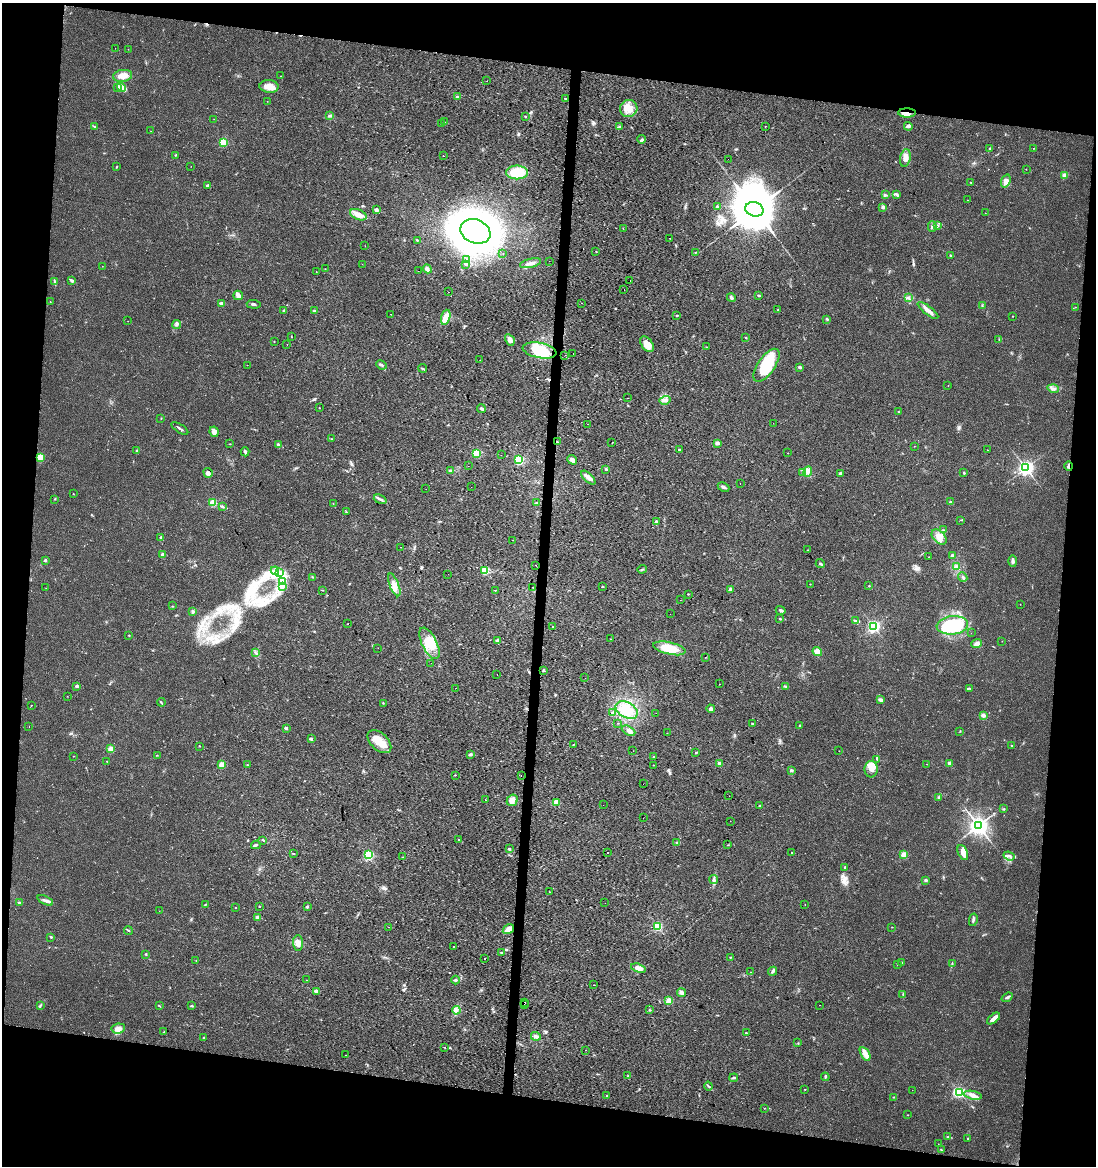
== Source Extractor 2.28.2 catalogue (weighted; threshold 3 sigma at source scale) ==
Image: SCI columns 286-4660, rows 1-4653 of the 4889 x 4662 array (HDU 1 of 3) = the unmasked area's bounding box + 8 px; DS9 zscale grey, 4 x 4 block average (1 PNG px = mean of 4 x 4 image px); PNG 1098 x 1168 px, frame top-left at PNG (2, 3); each listed source drawn as its Kron ellipse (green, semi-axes under 4 px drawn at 4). Shown black and unused: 18% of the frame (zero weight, under 2 of 3 exposures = <1% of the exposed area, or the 3 px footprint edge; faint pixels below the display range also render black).
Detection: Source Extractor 2.28.2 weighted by HDU 2 'WHT'. Background 0.0254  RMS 0.0053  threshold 0.0239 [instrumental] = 3 sigma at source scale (4.5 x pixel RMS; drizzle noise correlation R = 1.50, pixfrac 1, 0.0396/0.0396 arcsec/px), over >= 5 px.
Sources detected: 421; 3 too faint to see at this stretch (4 x 4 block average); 4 inside a brighter object's white glare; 14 cosmic-ray / hot-pixel residue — neither listed nor drawn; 6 coinciding with a brighter row at this scale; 15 inside a brighter listed object's ellipse — not listed separately; the other 379 listed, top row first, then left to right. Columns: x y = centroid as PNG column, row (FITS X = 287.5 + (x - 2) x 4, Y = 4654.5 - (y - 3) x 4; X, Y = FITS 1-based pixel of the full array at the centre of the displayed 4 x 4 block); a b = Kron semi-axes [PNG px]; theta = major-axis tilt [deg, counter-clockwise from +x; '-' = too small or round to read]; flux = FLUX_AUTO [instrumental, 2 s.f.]
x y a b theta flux
115 48 2 2 - 0.6
128 49 2 2 - 0.9
123 76 9 6 8 27
281 76 2 2 - 0.99
487 81 2 2 - 1.6
269 86 10 6 -3 25
117 88 3 2 - 3.9
121 88 5 4 - 11
458 97 3 2 - 4.9
565 98 2 2 - 3.7
267 101 2 2 - 0.54
629 108 9 8 - 36
907 113 8 4 0 21
330 115 4 2 - 4.6
526 116 2 2 - 1.5
214 119 2 2 - 0.84
444 122 2 2 - 1.2
442 123 2 2 - 2.9
94 126 3 2 - 2.1
765 126 2 2 - 1.8
908 126 4 3 - 5.8
619 127 3 2 - 2.1
151 131 2 2 - 1.5
641 139 4 3 - 5
223 143 2 2 - 170
990 148 2 2 - 1.7
1033 148 2 2 - 0.97
175 155 2 2 - 1.4
443 156 2 2 - 4.7
905 158 9 5 79 20
728 159 2 2 - 0.73
191 166 2 2 - 0.96
116 167 3 2 - 2.2
1026 169 2 2 - 1
517 172 11 7 0 97
1065 175 2 2 - 48
1006 181 7 4 69 18
971 182 2 2 - 2.5
208 185 4 2 - 7.4
897 194 4 3 - 5.2
885 195 2 2 - 2.6
968 200 2 2 - 1.1
717 206 2 2 - 4.5
883 207 3 2 - 7.2
754 209 9 7 -16 24000
376 210 3 2 - 9.5
985 213 2 2 - 0.69
358 215 9 5 -22 27
932 226 5 3 - 5.8
937 226 2 2 - 14
623 229 2 2 - 1.4
475 231 15 11 -22 2000
670 238 2 2 - 4.3
417 240 3 2 - 1.6
365 246 2 2 - 0.76
596 251 2 2 - 1.1
696 252 2 2 - 1.6
503 253 2 2 - 2.6
950 255 2 2 - 2.1
467 259 2 2 - 2.8
549 261 2 2 - 2.1
530 263 11 3 13 15
362 264 2 2 - 1.7
466 264 2 2 - 9
102 266 2 2 - 0.72
325 269 2 2 - 0.7
427 269 4 3 - 12
418 271 2 2 - 3
316 272 2 2 - 2
54 281 4 2 - 3.7
72 281 4 3 - 5.7
630 281 2 2 - 5.8
624 290 2 2 - 0.98
448 292 2 2 - 7.4
238 295 5 5 - 13
759 295 3 2 - 3.4
731 297 4 3 - 5.3
908 298 2 2 - 2.8
50 302 2 2 - 1.4
221 303 3 2 - 7.6
582 303 2 2 - 1.6
254 304 7 2 -5 5.6
982 306 3 2 - 2.9
1075 307 2 2 - 0.82
778 310 2 2 - 9
928 310 12 3 -38 22
284 311 4 2 - 3.1
314 311 2 2 - 13
391 314 2 2 - 0.76
677 315 2 2 - 4.1
1013 316 2 2 - 1.2
446 317 8 4 71 48
827 319 3 2 - 2.8
128 321 2 2 - 1
177 325 4 3 - 6.4
291 336 2 2 - 1.2
746 338 2 2 - 1.8
999 339 2 2 - 1.2
510 340 6 4 -58 14
274 342 2 2 - 0.88
287 344 2 2 - 0.7
647 344 9 5 -53 30
707 347 2 2 - 1.9
539 350 17 7 -11 110
573 353 2 2 - 5
565 355 2 2 - 0.47
480 360 2 2 - 1.6
247 365 2 2 - 0.98
381 365 5 3 - 5.9
767 365 19 8 55 150
800 367 2 2 - 21
422 368 4 2 - 3.3
948 386 2 2 - 0.57
1053 389 6 3 -19 8.7
627 398 2 2 - 1.4
665 400 5 3 - 7.6
319 408 2 2 - 1.5
481 408 4 2 - 5.1
898 412 2 2 - 1.7
161 418 2 2 - 1.2
773 423 2 2 - 0.8
588 424 2 2 - 9.8
180 428 9 2 -33 6.2
214 432 5 4 - 16
331 439 2 2 - 1.8
557 442 2 2 - 1.8
612 443 2 2 - 0.88
717 443 2 2 - 35
230 444 2 2 - 1
278 445 3 2 - 3.6
914 446 2 2 - 0.77
679 450 2 2 - 7.7
988 450 2 2 - 1
137 451 3 2 - 2.5
245 452 4 2 - 5.6
476 453 2 2 - 240
788 453 2 2 - 1.3
501 455 2 2 - 1.4
40 457 2 2 - 33
519 460 2 2 - 360
572 460 5 3 - 13
468 466 2 2 - 0.76
1069 466 5 2 - 3.9
1026 468 3 3 - 1100
606 469 2 2 - 2.7
450 471 2 2 - 18
808 471 5 3 - 10
803 472 2 2 - 1.1
208 473 5 3 - 8.5
841 473 2 2 - 24
964 473 2 2 - 3.3
588 478 9 3 -44 22
740 484 2 2 - 2.3
471 487 2 2 - 1.5
723 487 6 2 -24 9
426 489 2 2 - 0.57
73 494 2 2 - 1.2
55 499 2 2 - 1.4
380 499 6 2 -23 7.5
213 502 2 2 - 140
950 502 2 2 - 3.7
333 503 2 2 - 0.83
536 503 3 2 - 1.9
222 507 3 2 - 4.4
346 512 2 2 - 1.5
961 520 2 2 - 1.4
656 521 2 2 - 18
943 530 2 2 - 1
161 537 2 2 - 3.9
939 537 9 6 -46 24
512 540 2 2 - 1.4
400 547 2 2 - 0.81
807 550 2 2 - 1.2
163 555 2 2 - 31
952 555 2 2 - 12
929 557 2 2 - 1.1
45 560 2 2 - 14
1013 561 6 3 -88 8.2
820 564 5 2 - 4.2
535 565 2 2 - 0.75
956 567 3 3 - 5.6
642 569 4 2 - 3.8
275 571 4 3 - 9
485 571 2 2 - 220
279 572 3 2 - 5.7
448 574 2 2 - 0.32
313 577 2 2 - 1.5
963 577 5 3 - 6.8
282 582 4 3 - 17
810 584 2 2 - 1.2
394 585 12 4 -68 22
602 586 3 2 - 1.4
869 586 2 2 - 1.7
282 587 3 2 - 4.4
533 587 2 2 - 0.96
46 588 2 2 - 0.55
730 589 2 2 - 26
323 590 3 2 - 1.5
495 590 2 2 - 0.97
688 594 2 2 - 2
680 600 2 2 - 0.77
1020 604 2 2 - 0.77
172 606 2 2 - 1.1
781 610 5 2 - 6.4
193 612 4 3 - 5
670 614 2 2 - 0.73
780 619 2 2 - 1.7
855 621 3 2 - 5.9
348 624 2 2 - 2.2
952 625 16 9 6 190
552 626 2 2 - 11
874 626 2 2 - 620
971 633 2 2 - 0.71
129 635 2 2 - 1.3
610 639 2 2 - 1.1
498 641 2 2 - 29
1002 641 2 2 - 0.81
429 643 17 7 -64 69
977 644 5 4 - 12
378 648 2 2 - 0.52
669 648 16 6 -13 80
817 652 5 4 - 17
255 653 2 2 - 1.1
705 657 2 2 - 0.73
431 663 2 2 - 0.44
543 671 3 2 - 2.8
497 674 2 2 - 2
585 678 2 2 - 1.5
719 684 2 2 - 2
77 686 2 2 - 8.2
785 686 3 2 - 2.9
456 688 2 2 - 1.2
970 689 2 2 - 1.1
67 696 2 2 - 0.77
881 699 3 2 - 3.7
161 702 4 2 - 3.2
383 703 3 2 - 1.8
31 705 2 2 - 1.4
711 709 4 3 - 9.2
627 710 12 7 -30 48
612 713 2 2 - 20
656 713 2 2 - 0.76
983 715 2 2 - 38
618 723 2 2 - 1.3
752 724 2 2 - 13
800 726 3 2 - 2.6
29 727 2 2 - 0.68
286 728 2 2 - 18
629 731 7 4 -27 12
960 731 2 2 - 1.3
667 733 2 2 - 0.65
311 739 2 2 - 20
379 742 14 8 -43 53
573 745 2 2 - 1.3
199 746 2 2 - 1.2
1012 746 2 2 - 9.1
111 749 2 2 - 95
633 751 2 2 - 1.5
839 751 2 2 - 0.57
696 752 2 2 - 4.8
157 755 2 2 - 1.1
470 755 3 3 - 5.2
74 756 2 2 - 0.63
654 757 2 2 - 19
877 759 3 2 - 2.5
106 761 2 2 - 1.2
950 763 2 2 - 36
720 764 2 2 - 40
927 764 2 2 - 0.91
222 765 4 4 - 18
247 765 2 2 - 1.5
653 765 2 2 - 1.1
871 769 8 6 88 18
791 770 3 2 - 4.4
455 775 2 2 - 1.8
521 776 2 2 - 1.9
643 784 2 2 - 0.47
729 796 2 2 - 3.8
939 797 3 3 - 4.5
485 800 2 2 - 2.1
512 800 6 5 - 20
556 802 2 2 - 120
603 805 2 2 - 0.56
760 805 3 2 - 1.9
1003 809 2 2 - 1.9
643 818 2 2 - 1.1
730 821 2 2 - 2
978 825 3 3 - 2200
458 839 2 2 - 1.8
263 840 4 2 - 3.3
677 842 2 2 - 1.2
256 845 5 2 - 5
728 845 2 2 - 1.1
509 849 2 2 - 11
608 852 2 2 - 3.4
792 852 2 2 - 1.2
963 853 8 4 -65 20
293 854 2 2 - 1.7
368 855 2 2 - 380
904 855 2 2 - 110
1009 856 6 2 -19 7.2
403 857 2 2 - 1.1
845 867 3 2 - 2.2
714 880 4 3 - 7.4
926 880 2 2 - 16
550 892 2 2 - 2.1
45 900 8 3 -25 9.9
19 903 2 2 - 11
605 903 2 2 - 0.42
206 904 2 2 - 1.3
805 905 2 2 - 1.6
259 906 2 2 - 1.5
307 907 3 2 - 3.5
236 908 2 2 - 1.2
159 911 2 2 - 1
258 917 3 3 - 6
973 920 6 2 79 5.2
658 926 2 2 - 310
388 927 2 2 - 1.2
892 927 2 2 - 1.5
508 929 6 3 32 28
128 930 4 2 - 3.4
50 937 2 2 - 1.7
298 943 8 5 -88 17
454 946 2 2 - 0.96
502 953 3 2 - 2.5
146 954 3 2 - 2.7
730 958 2 2 - 0.85
484 959 2 2 - 4
196 961 2 2 - 0.76
902 962 2 2 - 3.3
898 964 2 2 - 1.8
952 964 3 2 - 2.3
638 968 8 4 -16 16
773 971 5 2 - 6.4
751 972 2 2 - 1.6
307 980 2 2 - 0.69
456 980 4 2 - 4.4
594 985 2 2 - 1.6
316 991 4 3 - 6.6
681 992 4 4 - 14
903 995 2 2 - 1.5
1007 997 6 2 35 5.1
669 1001 2 2 - 130
525 1002 2 2 - 3.1
40 1005 3 2 - 2.6
159 1005 2 2 - 2
524 1005 2 2 - 8.8
820 1005 2 2 - 1.1
192 1006 2 2 - 8.9
456 1010 4 2 - 4.9
649 1010 2 2 - 2
994 1018 7 3 39 22
118 1028 7 5 7 16
164 1032 2 2 - 1.1
746 1033 2 2 - 2.4
536 1036 5 3 - 10
203 1037 2 2 - 1.2
798 1043 2 2 - 1.1
445 1047 2 2 - 1.7
586 1050 2 2 - 0.97
865 1054 7 3 -59 29
346 1055 2 2 - 0.72
628 1076 3 2 - 1.9
825 1077 4 2 - 3.9
734 1078 4 2 - 4.7
708 1086 4 2 - 3.8
805 1089 2 2 - 1.6
912 1090 2 2 - 0.61
960 1092 2 2 - 330
973 1095 9 3 -11 15
607 1096 2 2 - 17
894 1097 2 2 - 1.6
764 1108 2 2 - 1.1
908 1115 2 2 - 1.1
948 1136 2 2 - 1.6
968 1138 2 2 - 1.9
938 1144 2 2 - 0.53
941 1150 2 2 - 2.5
Overlapping masked pixels (flux is a lower limit): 3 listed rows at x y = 907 113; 557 442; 1069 466
Diffuse or blended objects may show on this block-average render without a row.